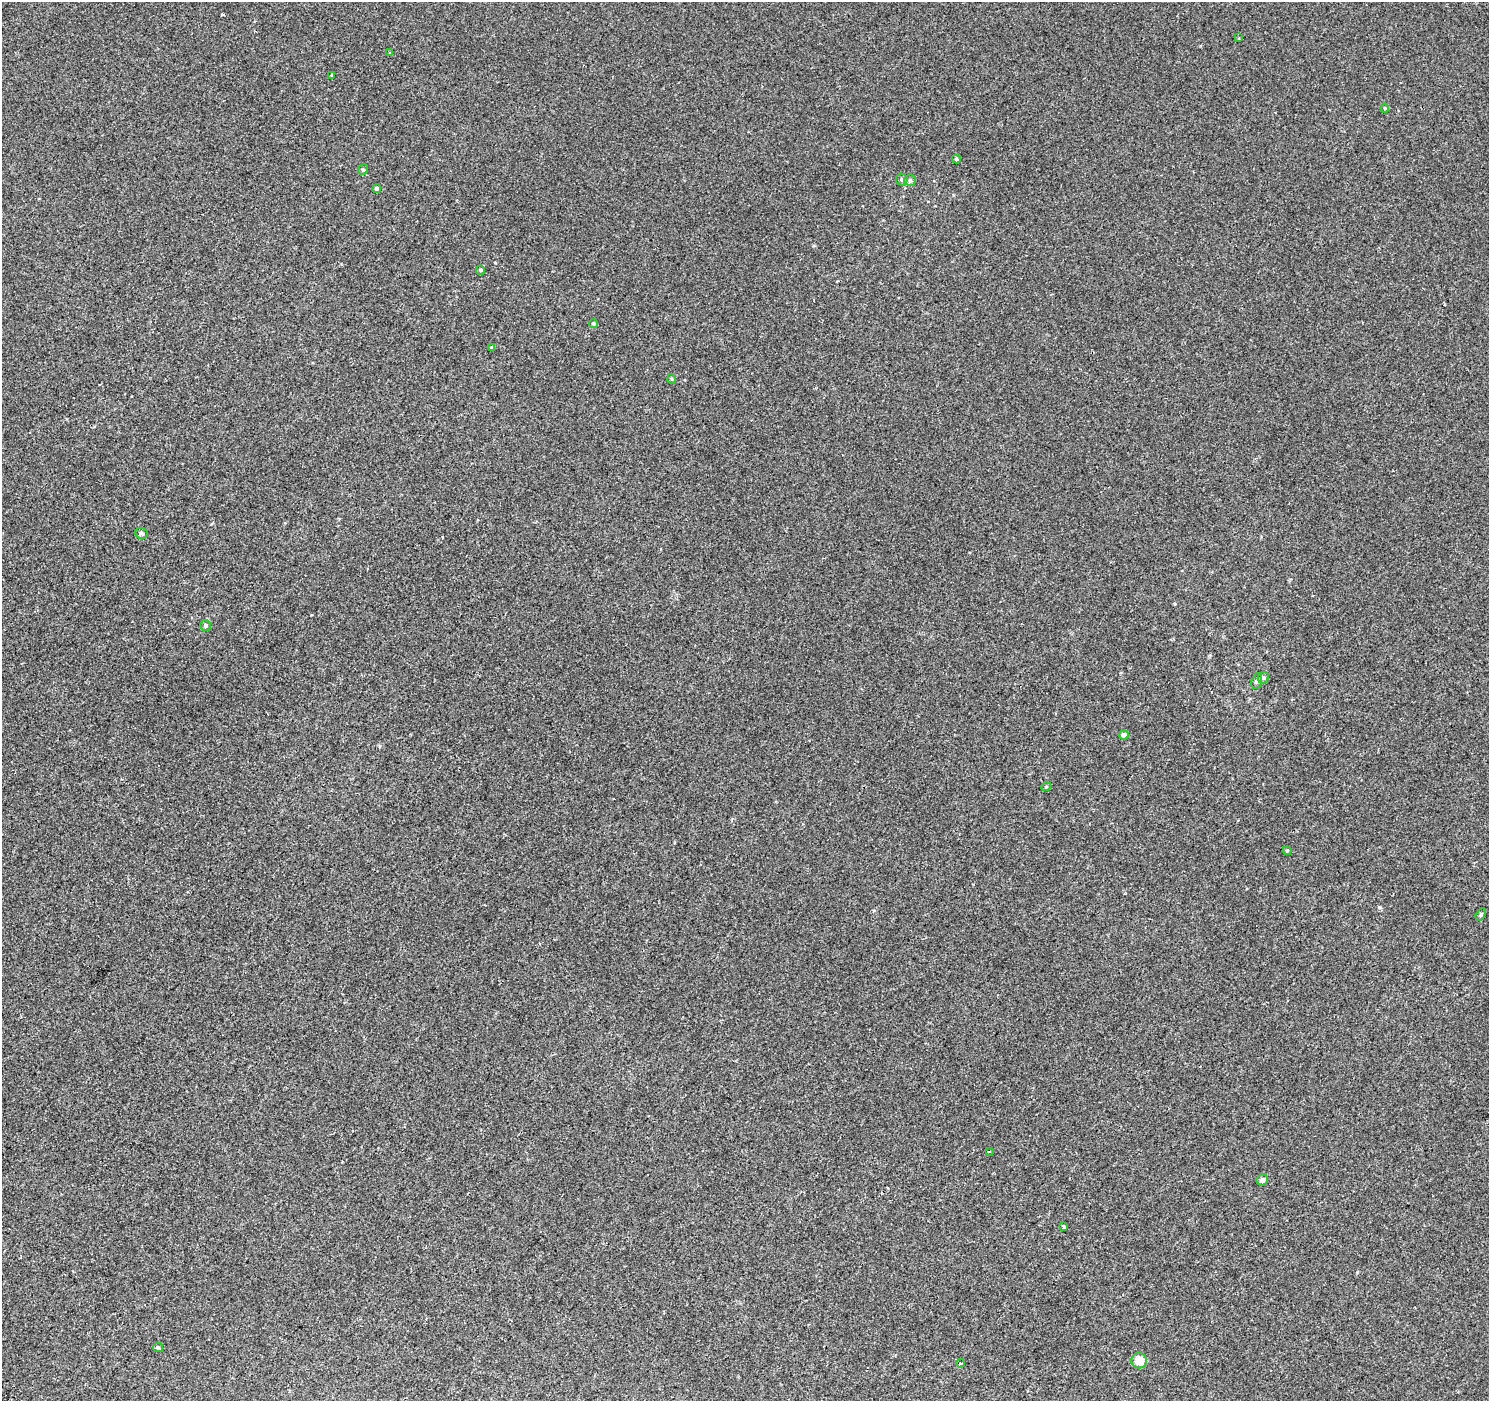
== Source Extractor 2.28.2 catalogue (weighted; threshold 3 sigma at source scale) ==
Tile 7 of 4 x 4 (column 3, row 2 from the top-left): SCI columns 3049-4535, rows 3101-4499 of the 6086 x 6114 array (HDU 1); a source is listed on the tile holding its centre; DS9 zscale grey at full resolution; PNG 1491 x 1403 px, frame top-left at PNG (2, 2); each listed source drawn as its Kron ellipse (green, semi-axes under 4 px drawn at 4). Shown black and unused: <1% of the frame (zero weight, under 2 of 3 exposures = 3% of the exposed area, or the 3 px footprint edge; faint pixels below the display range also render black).
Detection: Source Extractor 2.28.2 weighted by HDU 2 'WHT'; one run over the whole footprint, this tile lists its part. Background 0.00109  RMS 0.0056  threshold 0.0252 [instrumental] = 3 sigma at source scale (4.5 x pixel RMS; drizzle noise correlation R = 1.50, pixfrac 1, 0.0396/0.0396 arcsec/px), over >= 5 px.
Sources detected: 29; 2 cosmic-ray / hot-pixel residue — neither listed nor drawn; the other 27 listed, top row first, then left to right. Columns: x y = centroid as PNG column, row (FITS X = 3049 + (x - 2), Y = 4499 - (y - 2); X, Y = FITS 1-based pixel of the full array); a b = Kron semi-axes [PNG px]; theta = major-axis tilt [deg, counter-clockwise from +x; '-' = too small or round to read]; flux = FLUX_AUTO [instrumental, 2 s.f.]
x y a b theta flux
1239 38 3 2 - 0.41
389 53 3 2 - 0.44
332 75 3 3 - 0.69
1385 108 4 4 - 0.45
956 159 4 4 - 0.75
363 170 5 4 - 0.77
902 180 6 5 - 1.1
910 180 6 6 - 1.1
377 188 4 4 - 1.1
480 270 5 4 - 0.66
593 324 4 4 - 1.2
491 347 4 3 - 0.5
672 379 5 3 - 0.53
142 533 6 5 - 0.82
206 625 5 5 - 0.86
1263 678 6 5 - 1.1
1257 681 8 5 73 1.4
1124 735 5 4 - 2.9
1046 787 5 3 - 0.5
1287 851 4 4 - 0.61
1481 914 6 4 58 0.66
989 1151 3 2 - 0.51
1262 1180 6 5 - 1.6
1064 1226 3 3 - 3.3
158 1348 5 4 - 0.64
1139 1361 7 7 - 6.7
960 1363 4 3 - 0.5
Unlisted compact peaks at least as high as the median listed source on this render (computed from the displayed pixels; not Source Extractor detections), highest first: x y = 1379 907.